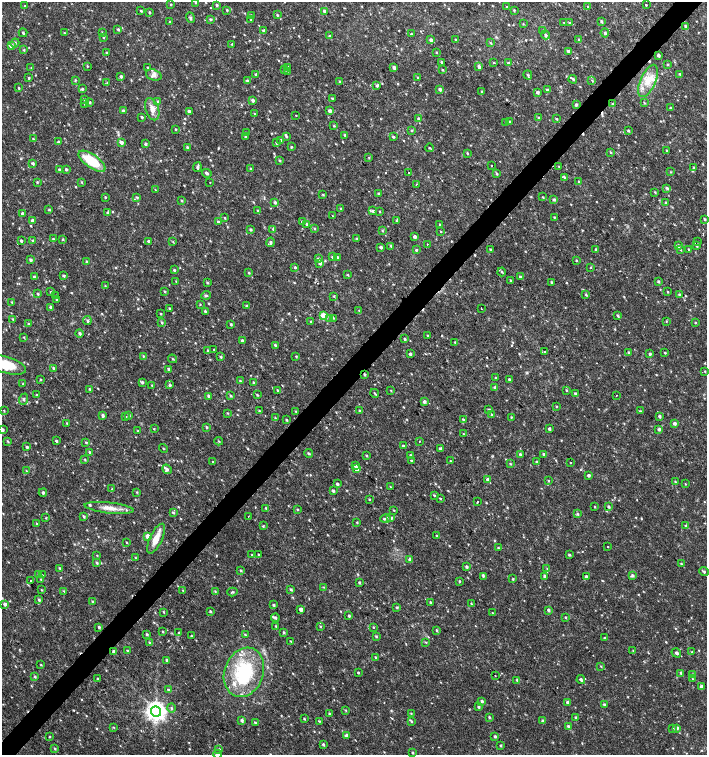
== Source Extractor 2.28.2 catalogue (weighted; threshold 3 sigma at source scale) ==
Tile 10 of 4 x 4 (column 2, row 3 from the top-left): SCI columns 1636-3045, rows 1507-3012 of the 6025 x 6032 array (HDU 1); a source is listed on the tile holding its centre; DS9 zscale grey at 2 x 2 block average (1 PNG px = mean of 2 x 2 image px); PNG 709 x 757 px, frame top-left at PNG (2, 2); each listed source drawn as its Kron ellipse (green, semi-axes under 4 px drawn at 4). Shown black and unused: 4% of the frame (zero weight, under 2 of 3 exposures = <1% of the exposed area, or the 3 px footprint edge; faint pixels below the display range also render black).
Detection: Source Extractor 2.28.2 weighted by HDU 2 'WHT'; one run over the whole footprint, this tile lists its part. Background 0.0179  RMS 0.0031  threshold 0.0141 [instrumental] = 3 sigma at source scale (4.5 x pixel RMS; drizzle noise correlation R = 1.50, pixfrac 1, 0.0396/0.0396 arcsec/px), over >= 5 px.
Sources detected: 772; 1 inside a brighter object's white glare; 9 cosmic-ray / hot-pixel residue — neither listed nor drawn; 1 coinciding with a brighter row at this scale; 10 inside a brighter listed object's ellipse — not listed separately; of the other 751, all 500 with FLUX_AUTO >= 0.51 (the completeness limit of this list) listed and drawn (251 fainter detections not listed), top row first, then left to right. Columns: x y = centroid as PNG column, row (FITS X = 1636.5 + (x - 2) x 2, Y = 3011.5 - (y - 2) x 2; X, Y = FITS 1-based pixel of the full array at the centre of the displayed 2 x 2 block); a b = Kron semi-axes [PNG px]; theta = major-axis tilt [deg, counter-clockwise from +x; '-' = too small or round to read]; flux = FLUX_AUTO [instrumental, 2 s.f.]
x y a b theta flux
195 2 3 2 - 0.59
171 4 3 2 - 0.58
217 5 3 3 - 0.96
646 5 2 2 - 2.1
25 6 3 2 - 0.71
507 7 3 3 - 0.71
588 7 3 3 - 0.72
227 10 3 2 - 0.79
514 10 3 3 - 0.69
141 11 3 2 - 0.85
325 11 3 3 - 4.2
149 12 3 2 - 0.84
251 15 3 2 - 0.98
277 15 3 2 - 0.8
190 18 5 3 - 1.2
211 19 3 3 - 0.92
251 20 3 2 - 0.71
601 21 4 3 - 1.1
170 22 2 2 - 0.94
564 23 3 2 - 0.53
569 23 3 3 - 1
523 24 3 2 - 0.53
685 26 3 2 - 0.92
118 29 3 2 - 0.96
263 30 3 3 - 1.4
543 30 3 2 - 0.56
102 32 3 3 - 0.64
23 33 4 3 - 0.87
64 33 3 2 - 0.86
605 33 4 3 - 1.4
411 34 3 2 - 0.77
546 35 4 3 - 1.4
330 36 4 3 - 1.3
103 37 3 2 - 0.77
455 39 3 2 - 0.73
579 39 3 2 - 0.62
431 40 3 3 - 2.3
15 43 5 3 - 1.1
490 43 4 3 - 0.83
232 44 2 2 - 0.52
11 46 3 3 - 3.1
24 50 3 3 - 0.68
568 51 3 3 - 1.3
436 52 2 2 - 0.56
106 53 2 2 - 1.1
658 55 3 2 - 1.8
442 62 2 2 - 1.1
493 62 3 2 - 0.56
508 63 4 3 - 1.2
668 65 3 3 - 0.76
87 66 3 2 - 0.65
148 67 3 2 - 0.55
288 67 3 3 - 2
394 67 3 2 - 2.5
479 67 3 3 - 2.3
31 68 3 3 - 0.6
284 70 4 3 - 0.93
442 70 3 2 - 0.72
287 71 3 3 - 0.8
256 74 3 2 - 1.5
680 74 3 3 - 0.87
154 75 8 5 -19 2.7
528 75 5 2 - 0.75
121 76 3 3 - 1.7
29 78 3 2 - 0.89
418 78 3 2 - 0.6
573 79 4 3 - 1.3
75 80 3 3 - 0.79
592 80 4 3 - 0.77
247 81 3 3 - 1.3
648 81 17 7 66 12
340 82 4 2 - 1
107 83 4 3 - 0.72
377 86 3 3 - 1.3
19 88 2 2 - 0.78
82 89 4 3 - 1
440 89 3 3 - 1.7
547 90 3 3 - 1.5
481 91 2 2 - 0.7
537 92 3 3 - 1.3
84 99 3 3 - 0.84
332 99 2 2 - 1.1
252 100 3 2 - 2.1
158 101 4 2 - 0.71
90 102 3 3 - 0.8
644 103 3 3 - 0.65
84 104 3 2 - 0.67
576 104 3 3 - 1.3
612 104 3 2 - 0.6
670 108 3 2 - 0.78
152 109 11 6 -71 5.4
123 111 3 3 - 1.8
189 111 3 2 - 2.8
330 111 3 3 - 2.8
254 114 3 2 - 0.53
296 115 2 2 - 0.61
142 117 3 2 - 0.93
539 118 3 2 - 1.4
418 119 3 3 - 1.1
557 119 3 2 - 0.76
509 121 3 3 - 1
506 122 4 2 - 0.68
334 126 3 2 - 0.8
176 129 3 2 - 0.57
412 130 3 3 - 0.89
628 131 3 2 - 1
246 133 3 3 - 0.99
345 135 2 2 - 0.99
245 136 3 3 - 1
286 136 3 3 - 0.76
393 137 3 2 - 1.1
33 139 3 2 - 0.56
281 140 3 3 - 1.6
58 142 2 2 - 1.5
121 142 4 3 - 2.5
276 143 3 2 - 0.61
145 144 3 2 - 1.5
187 147 3 3 - 1.1
291 147 3 3 - 0.78
429 148 4 2 - 0.73
667 150 2 2 - 3.2
467 153 3 3 - 0.66
611 153 3 3 - 0.66
369 158 3 2 - 0.54
280 160 3 2 - 0.81
92 161 16 6 -34 25
33 163 3 3 - 1.3
491 166 2 2 - 2.8
197 167 5 3 - 1.6
559 167 3 2 - 0.59
250 168 3 3 - 0.72
693 168 4 3 - 0.92
59 169 3 2 - 1.2
66 169 3 2 - 1.2
670 172 3 2 - 0.57
207 173 5 3 - 1.5
409 173 2 2 - 1.4
497 174 3 3 - 0.87
564 177 4 3 - 0.88
37 182 3 3 - 0.67
82 182 3 3 - 0.63
210 182 2 2 - 0.7
579 182 3 3 - 0.78
416 184 3 2 - 0.8
667 188 4 3 - 1.4
155 190 3 2 - 0.51
655 192 3 2 - 0.68
323 194 3 2 - 0.7
379 194 3 3 - 1.3
105 197 2 2 - 0.74
137 197 3 3 - 0.86
543 197 3 2 - 0.64
182 200 3 3 - 0.77
554 200 3 3 - 1.3
275 202 3 2 - 1.5
666 202 3 2 - 1.2
341 208 3 2 - 0.54
49 210 3 2 - 0.7
257 211 3 2 - 0.64
373 211 4 3 - 1.3
380 211 2 2 - 0.54
107 212 2 2 - 1.1
23 214 3 2 - 2.6
332 216 2 2 - 0.53
554 217 2 2 - 0.65
225 218 3 2 - 0.55
705 219 3 2 - 0.92
32 221 3 3 - 2.9
396 221 3 3 - 0.75
218 222 3 2 - 1.1
302 222 3 3 - 1.4
307 224 3 3 - 1.4
440 225 3 2 - 0.99
314 228 3 2 - 0.88
250 229 3 3 - 0.94
273 229 3 2 - 0.54
382 230 4 3 - 0.75
441 231 2 2 - 0.55
415 236 3 3 - 1.7
357 238 3 3 - 0.7
53 239 3 3 - 0.97
63 239 3 2 - 0.75
21 241 3 2 - 1.4
33 241 3 3 - 1.5
148 241 3 2 - 1.2
173 242 3 3 - 0.52
271 242 4 3 - 1.4
697 242 2 2 - 1.4
427 244 2 2 - 0.83
391 246 3 3 - 0.92
678 246 3 3 - 2.2
696 246 2 2 - 0.57
381 247 3 3 - 1.5
491 249 3 2 - 0.91
416 250 3 3 - 0.88
596 250 2 2 - 1.3
681 250 3 2 - 0.56
689 250 3 2 - 0.91
332 257 4 3 - 1
337 258 3 3 - 2
318 259 4 3 - 1.2
31 260 3 3 - 1.5
576 260 3 2 - 0.73
87 262 3 2 - 2.3
320 263 3 3 - 2.3
295 267 3 3 - 0.92
590 267 2 2 - 1.1
174 270 3 3 - 0.96
502 272 4 3 - 0.92
249 273 3 2 - 0.72
348 275 3 2 - 0.63
63 276 3 2 - 1.1
34 277 3 3 - 1
520 277 3 2 - 0.97
511 280 3 2 - 0.91
176 281 3 2 - 0.69
658 281 3 3 - 0.97
552 282 3 2 - 0.81
207 283 3 3 - 0.93
105 286 3 2 - 0.52
165 291 3 3 - 0.82
51 292 3 2 - 0.61
668 292 3 2 - 0.62
38 294 3 2 - 0.98
206 295 4 3 - 1.1
586 295 3 3 - 0.91
679 295 3 2 - 1.2
56 296 3 2 - 0.62
334 296 3 3 - 0.64
57 300 3 2 - 0.96
12 302 3 2 - 0.55
200 304 3 2 - 0.52
246 306 3 3 - 1.2
51 307 3 3 - 1.8
170 308 3 2 - 0.72
481 309 2 2 - 1.6
359 310 3 3 - 0.66
205 311 3 2 - 1.1
161 314 3 2 - 0.58
324 316 3 3 - 17
618 316 3 2 - 1.1
330 318 3 2 - 0.66
334 318 3 3 - 0.53
13 319 3 2 - 0.73
87 321 4 3 - 1.5
666 321 3 2 - 0.53
162 322 3 3 - 1
311 322 3 2 - 0.8
695 322 3 2 - 0.59
28 324 3 2 - 0.89
231 324 3 2 - 0.91
79 333 4 3 - 1.3
427 335 2 2 - 0.83
24 337 3 2 - 0.64
405 339 3 2 - 0.9
242 341 3 2 - 2.7
455 342 3 2 - 0.72
275 345 3 3 - 1.3
214 349 2 2 - 1.3
208 351 3 3 - 0.8
545 352 2 2 - 6.7
629 353 4 2 - 1.3
665 353 3 2 - 0.69
410 354 2 2 - 1.5
650 354 3 3 - 1.4
143 356 3 3 - 0.77
296 356 3 2 - 0.55
221 357 3 3 - 1
173 359 4 3 - 0.75
6 365 21 8 -17 25
53 368 3 3 - 1.2
168 369 3 2 - 1.2
705 371 3 2 - 0.59
365 375 3 2 - 1.2
496 377 2 2 - 0.69
40 379 3 2 - 0.68
510 380 3 2 - 1.3
240 381 4 3 - 0.89
142 382 3 3 - 1.3
253 382 3 2 - 0.66
23 384 2 2 - 0.55
152 385 3 2 - 0.53
170 385 3 3 - 1.4
495 387 3 3 - 1.3
89 389 3 2 - 0.67
278 390 4 3 - 1.1
391 390 3 2 - 0.56
566 390 3 2 - 0.65
375 393 4 2 - 0.83
575 394 3 3 - 1.9
37 395 3 2 - 0.63
257 395 3 2 - 0.74
616 395 2 2 - 1.8
208 396 3 3 - 1.6
231 396 3 2 - 0.76
24 399 6 4 68 1.5
424 402 3 3 - 1.9
556 407 3 2 - 0.54
489 409 3 3 - 0.89
4 411 3 2 - 0.53
259 411 3 2 - 0.68
296 411 2 2 - 0.51
359 411 3 2 - 1
640 411 3 2 - 0.52
227 413 3 3 - 0.59
492 414 3 3 - 0.76
103 415 4 2 - 1.9
129 415 3 3 - 0.96
660 416 3 2 - 1.7
126 417 3 2 - 0.52
511 417 3 3 - 0.6
275 418 3 2 - 0.53
286 420 3 2 - 0.87
463 420 3 2 - 0.96
67 423 3 2 - 0.72
675 423 3 3 - 2.2
206 427 3 3 - 1.1
549 428 3 2 - 1.4
154 429 2 2 - 1.5
659 429 4 3 - 1.4
2 430 3 2 - 2.4
138 431 3 3 - 0.7
464 434 3 2 - 0.61
7 441 3 2 - 0.55
56 441 3 2 - 1
219 441 4 2 - 0.58
420 441 2 2 - 2.3
86 442 3 3 - 0.69
403 446 3 3 - 1.2
27 447 3 2 - 1.4
163 448 4 2 - 0.53
441 448 3 2 - 1.6
89 452 3 2 - 1
308 453 4 3 - 0.96
520 454 3 3 - 1.4
544 454 3 3 - 1.5
410 455 3 2 - 0.68
366 456 3 2 - 0.71
85 459 3 2 - 0.57
412 461 3 2 - 1.1
450 461 2 2 - 0.58
213 462 2 2 - 0.9
536 462 3 3 - 0.9
570 463 2 2 - 0.63
510 464 3 3 - 0.72
355 466 3 3 - 1.5
167 469 5 3 - 1.8
357 469 3 3 - 4.3
26 471 3 2 - 0.51
588 475 3 3 - 1.6
488 479 3 3 - 2.1
548 481 3 2 - 0.52
675 482 3 2 - 0.58
337 484 3 2 - 1.2
685 484 3 2 - 0.54
391 487 3 2 - 0.61
112 489 3 2 - 0.56
333 491 3 2 - 1.7
137 492 3 2 - 0.62
43 493 4 3 - 1.4
434 495 3 2 - 0.71
440 498 2 2 - 0.67
369 499 3 2 - 0.63
477 502 2 2 - 0.81
595 507 2 2 - 0.54
608 507 2 2 - 1.3
109 508 24 5 -6 7.4
266 508 3 2 - 0.96
298 509 3 2 - 0.73
394 510 2 2 - 0.59
173 512 3 3 - 0.99
577 514 4 3 - 1
84 516 3 2 - 1.1
248 516 2 2 - 1.9
46 518 3 2 - 0.52
391 518 3 3 - 2
386 519 5 3 - 2.6
357 522 3 2 - 0.75
36 523 3 2 - 0.6
263 526 3 3 - 0.72
685 526 4 3 - 1
436 535 2 2 - 0.73
148 536 3 3 - 8.1
156 539 16 6 64 8.8
127 542 3 2 - 0.57
608 547 2 2 - 1.1
498 548 3 2 - 0.71
259 554 2 2 - 1
97 555 3 2 - 0.53
252 555 3 2 - 0.52
569 555 3 3 - 0.95
135 557 3 2 - 0.52
410 560 3 3 - 3
97 563 3 3 - 1.2
681 564 2 2 - 0.56
466 567 2 2 - 1.5
60 568 3 2 - 0.75
547 568 3 3 - 0.77
241 570 3 2 - 0.85
704 572 5 2 - 1.2
39 574 4 3 - 1.1
42 575 3 2 - 0.51
632 575 3 3 - 1.5
545 576 3 2 - 1.5
483 577 4 3 - 1.1
586 577 2 2 - 2
41 579 3 2 - 0.7
513 579 3 3 - 0.79
31 581 2 2 - 8.4
460 581 3 3 - 0.68
359 582 3 3 - 0.93
324 587 3 3 - 0.57
291 589 3 3 - 1.1
41 590 3 2 - 0.58
183 590 3 3 - 0.66
64 591 3 2 - 0.65
215 591 4 2 - 0.68
232 592 5 3 - 0.93
39 600 3 3 - 1.3
93 602 3 2 - 1.3
431 602 3 2 - 1
5 604 3 3 - 2.2
471 604 3 3 - 0.62
273 605 2 2 - 1.1
397 607 3 3 - 1.1
301 609 3 2 - 3.1
548 610 3 3 - 1.3
211 611 3 2 - 0.84
164 612 3 2 - 0.69
492 613 2 2 - 0.53
349 616 3 2 - 1.1
566 617 2 2 - 0.76
275 618 4 3 - 1.2
276 626 2 2 - 0.7
99 627 3 2 - 1.2
320 627 3 2 - 0.62
373 627 3 2 - 0.53
437 630 3 2 - 0.9
163 632 3 2 - 0.58
284 632 3 3 - 0.95
179 633 3 3 - 1.2
147 634 3 3 - 1
245 635 3 3 - 0.75
191 636 3 3 - 0.75
376 636 3 2 - 0.87
605 638 2 2 - 1
291 641 2 2 - 0.53
426 642 3 2 - 0.59
149 643 3 3 - 0.84
127 651 3 2 - 0.95
633 651 3 2 - 0.52
114 652 2 2 - 2.5
692 652 3 3 - 0.67
676 653 5 3 - 1.5
376 658 3 2 - 0.99
167 660 3 3 - 1.2
41 665 3 2 - 0.54
601 666 3 2 - 0.6
244 672 25 19 69 56
358 673 2 2 - 0.82
681 673 3 3 - 1.1
693 674 3 3 - 0.89
35 676 3 3 - 1
495 676 2 2 - 1.4
98 679 2 2 - 1.3
693 679 3 3 - 0.63
517 680 3 3 - 0.97
581 680 4 3 - 1.6
701 687 3 3 - 3.5
169 690 3 3 - 1.4
482 701 3 2 - 1.4
567 702 3 3 - 1.8
604 705 3 3 - 1.3
478 707 3 3 - 1
171 708 4 3 - 1.2
346 710 3 2 - 0.54
156 711 5 5 - 490
411 713 3 3 - 0.63
330 714 3 3 - 1
489 717 3 3 - 0.88
575 717 3 2 - 0.87
304 719 3 2 - 0.89
242 720 3 3 - 1.6
319 721 3 2 - 0.57
411 721 3 3 - 0.83
542 721 3 3 - 1.2
255 723 3 2 - 0.99
568 726 4 3 - 1.3
113 727 3 2 - 0.52
673 728 3 3 - 0.7
677 728 3 3 - 1.7
346 735 3 3 - 2.4
50 737 3 2 - 0.53
495 737 3 3 - 1.3
323 744 3 3 - 1.2
501 745 2 2 - 1
55 749 3 3 - 0.75
219 749 3 3 - 0.76
412 753 3 2 - 0.82
218 754 4 4 - 2.6
Overlapping masked pixels (flux is a lower limit): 1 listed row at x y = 365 375
Isophote crosses this tile's border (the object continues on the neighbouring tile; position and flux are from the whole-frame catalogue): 4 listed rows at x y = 195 2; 6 365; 2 430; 218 754
Diffuse or blended objects may show on this block-average render without a row.